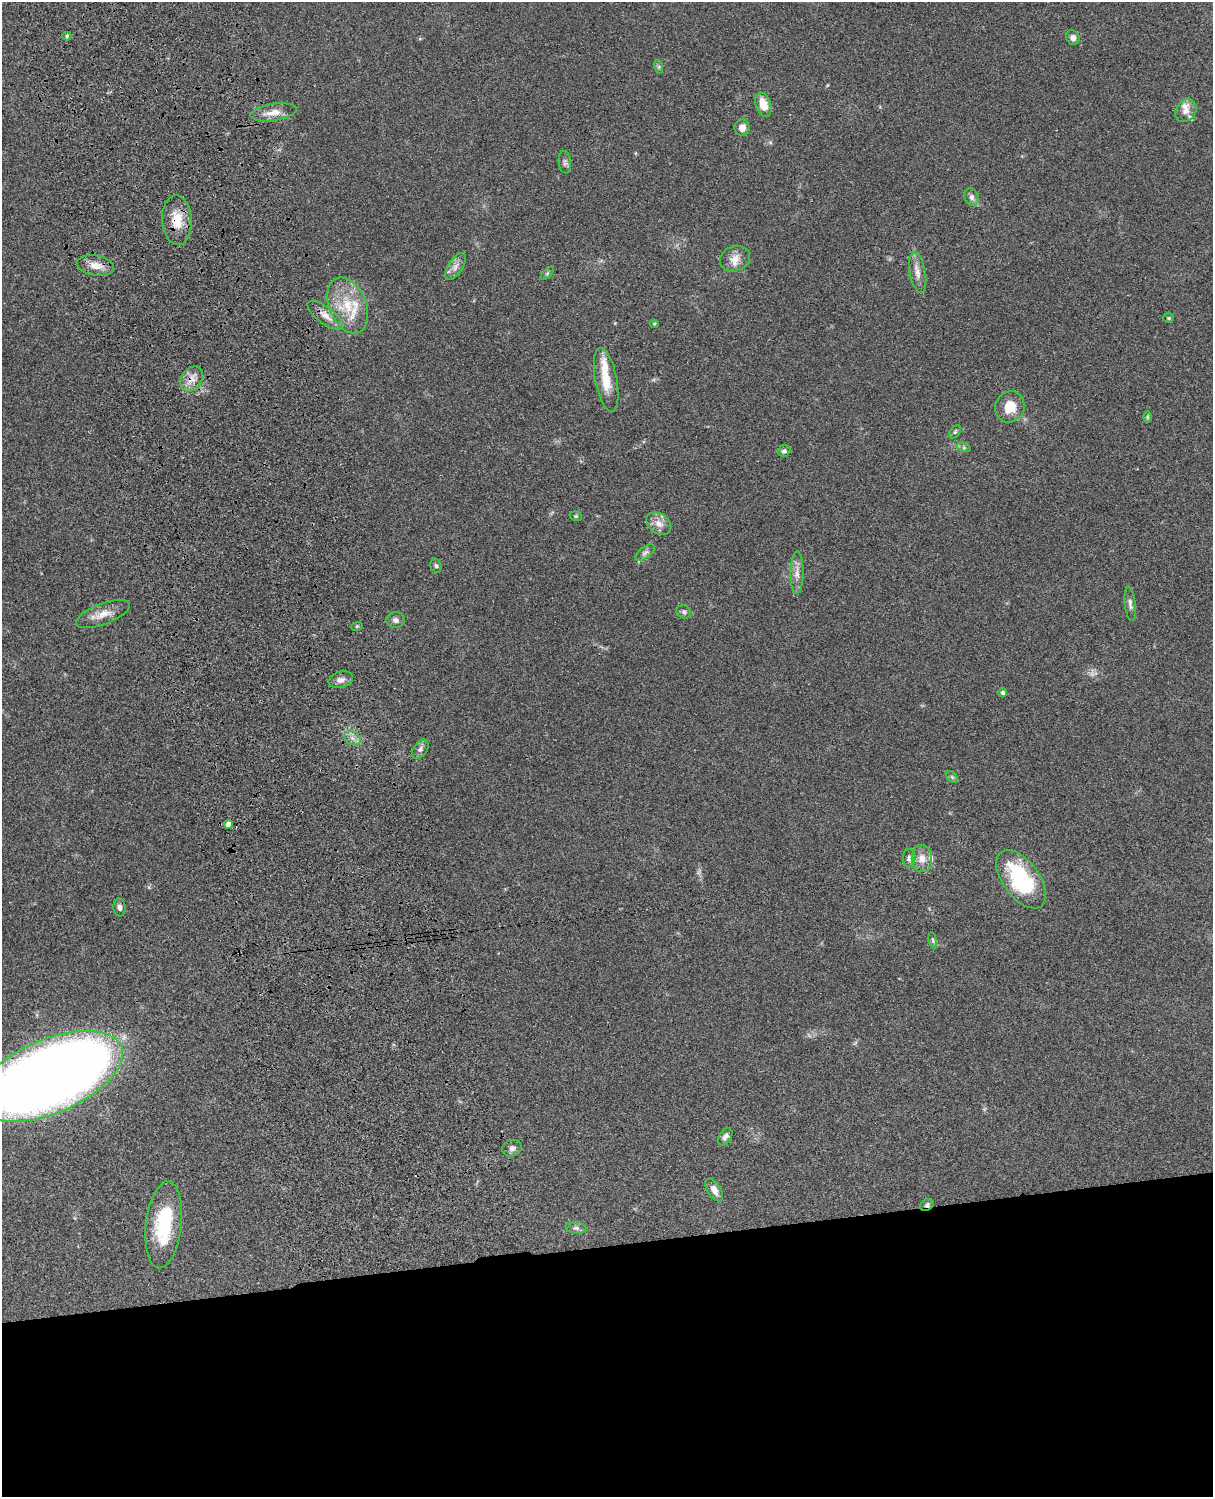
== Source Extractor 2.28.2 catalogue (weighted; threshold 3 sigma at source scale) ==
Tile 11 of 4 x 3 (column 3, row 3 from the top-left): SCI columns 2545-3755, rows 278-1772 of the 5085 x 4926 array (HDU 1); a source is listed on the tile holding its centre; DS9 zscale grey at full resolution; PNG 1215 x 1499 px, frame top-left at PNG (2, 2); each listed source drawn as its Kron ellipse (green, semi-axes under 4 px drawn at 4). Shown black and unused: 17% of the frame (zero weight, under 3 of 4 exposures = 6% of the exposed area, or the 3 px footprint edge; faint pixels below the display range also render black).
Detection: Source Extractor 2.28.2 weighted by HDU 2 'WHT'; one run over the whole footprint, this tile lists its part. Background 0.0787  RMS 0.006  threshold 0.0268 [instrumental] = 3 sigma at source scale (4.5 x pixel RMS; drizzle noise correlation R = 1.50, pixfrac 1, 0.05/0.05 arcsec/px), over >= 5 px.
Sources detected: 61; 2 too faint to see at this stretch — neither listed nor drawn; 5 inside a brighter listed object's ellipse — not listed separately; the other 54 listed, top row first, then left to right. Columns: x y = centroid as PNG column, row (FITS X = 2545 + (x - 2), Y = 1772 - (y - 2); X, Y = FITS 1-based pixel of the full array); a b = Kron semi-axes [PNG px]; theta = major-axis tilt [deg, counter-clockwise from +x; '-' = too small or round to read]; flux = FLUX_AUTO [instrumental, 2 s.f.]
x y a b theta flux
67 36 4 4 - 0.9
1073 38 7 6 - 2.5
659 67 7 4 -72 0.9
763 105 13 7 -72 8.4
1186 111 12 9 53 4.5
274 112 23 8 9 6.3
742 128 8 7 - 3.7
565 162 11 6 -84 1.9
972 197 9 7 -69 2.3
177 220 25 15 -86 13
735 259 15 12 23 6.1
96 266 19 10 -10 7
456 267 15 7 56 3.7
547 273 8 3 45 0.84
918 273 20 8 -79 4.7
348 305 29 18 -68 21
325 315 21 8 -37 6.1
1169 318 5 4 - 0.74
654 324 4 4 - 0.68
192 379 13 10 54 5.7
606 380 32 11 -79 14
1010 407 16 14 63 11
1147 417 6 4 -90 0.75
955 432 7 4 54 1
964 448 7 4 -19 1.1
784 451 6 5 - 1.5
576 516 6 4 -18 0.92
659 524 14 9 -35 5.2
645 552 11 5 37 2.1
436 566 7 5 -73 1.1
797 573 21 6 90 4.6
1130 604 17 5 -84 2.4
684 612 8 6 -31 1.5
103 614 28 10 21 7.8
396 620 9 8 - 2.5
357 626 6 3 19 0.64
341 680 12 8 15 3.2
1003 692 4 4 - 1.3
352 738 8 6 -35 2.7
420 749 11 6 54 2.3
952 777 7 4 -45 0.87
228 824 4 4 - 3.3
909 858 9 6 -89 1.9
922 858 13 10 -87 5.6
1021 879 34 18 -53 50
120 907 9 6 -83 2.1
933 940 8 4 -81 0.98
50 1076 77 37 23 980
725 1137 9 6 58 2.2
512 1148 10 8 22 2.2
714 1190 12 6 -60 3.9
927 1205 7 5 31 1.6
164 1225 44 17 83 37
576 1228 10 6 -8 1.9
Overlapping masked pixels (flux is a lower limit): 3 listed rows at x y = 177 220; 192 379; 927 1205
Isophote crosses this tile's border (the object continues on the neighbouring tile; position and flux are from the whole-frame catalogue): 1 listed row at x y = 50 1076